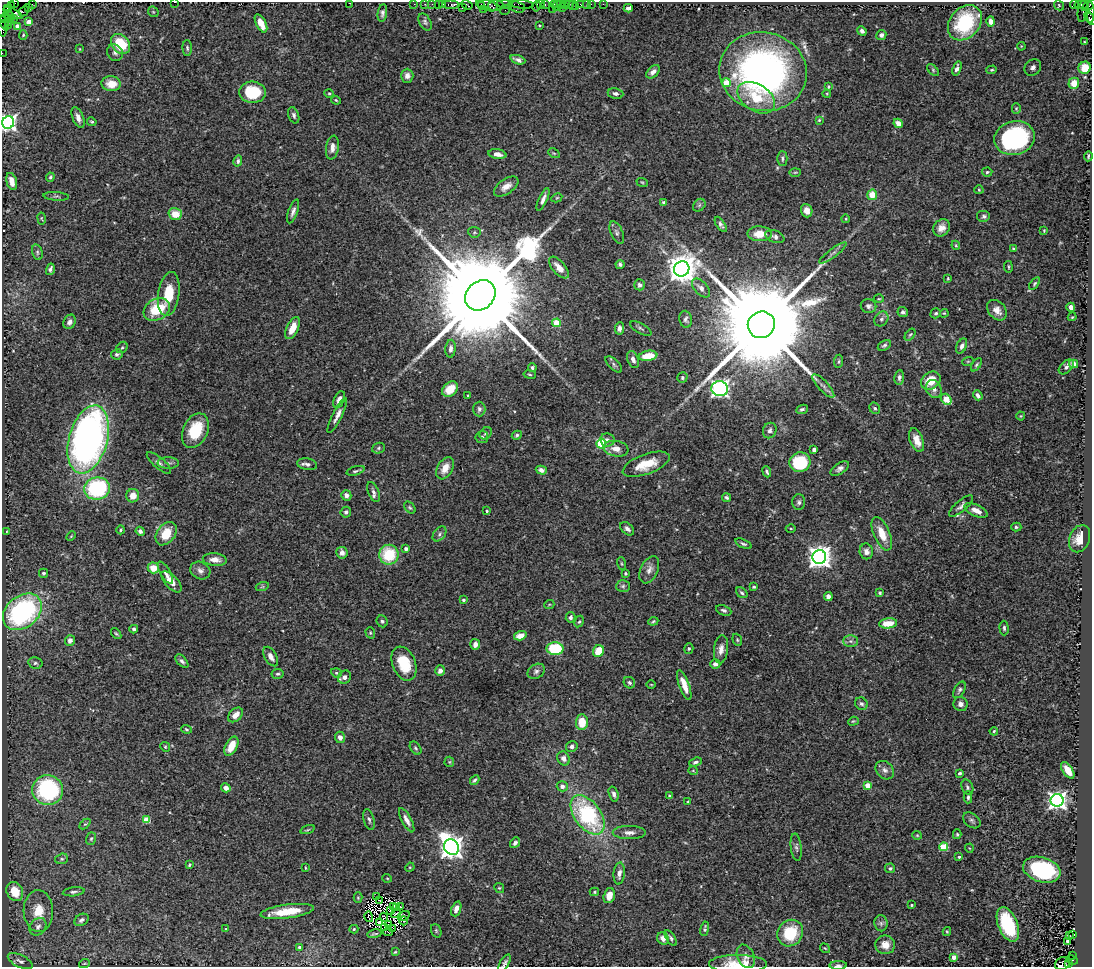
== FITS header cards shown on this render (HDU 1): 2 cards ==
NAXIS1  =                 1090
NAXIS2  =                  965

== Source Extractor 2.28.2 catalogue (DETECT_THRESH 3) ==
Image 1090 x 965 px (HDU 1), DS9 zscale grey, 1 PNG px = 1 image px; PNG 1094 x 969 px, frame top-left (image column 1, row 965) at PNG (2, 2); each listed source drawn as its Kron ellipse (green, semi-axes under 4 px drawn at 4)
Background 0.755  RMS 0.029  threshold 0.0858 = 3 sigma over >= 5 px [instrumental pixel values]
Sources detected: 417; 6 with non-positive FLUX_AUTO (blend fragments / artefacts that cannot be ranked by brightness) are neither listed nor drawn; the other 411 listed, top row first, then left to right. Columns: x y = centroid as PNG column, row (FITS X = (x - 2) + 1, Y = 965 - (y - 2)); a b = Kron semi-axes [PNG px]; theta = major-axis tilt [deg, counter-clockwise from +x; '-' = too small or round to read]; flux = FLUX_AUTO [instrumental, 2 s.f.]
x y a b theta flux
174 2 2 2 - 6.9
14 3 3 3 - 210
350 3 3 2 - 140
32 4 2 2 - 41
414 4 2 2 - 27
425 4 2 2 - 48
432 4 2 2 - 39
438 4 2 2 - 58
443 4 3 3 - 190
505 4 8 3 -6 360
521 4 12 3 -6 310
540 4 3 2 - 94
545 4 3 2 - 88
554 4 3 3 - 83
561 4 3 2 - 83
565 4 3 2 - 110
569 4 2 2 - 31
580 4 3 3 - 120
586 4 2 2 - 17
591 4 2 2 - 31
603 4 2 2 - 16
1074 4 4 4 - 210
451 5 8 3 0 230
467 5 6 3 -29 110
481 5 4 2 - 80
496 5 8 5 9 360
572 5 5 2 - 39
1059 5 5 4 - 2.2
1081 5 7 4 -3 190
1089 5 8 3 35 200
11 6 4 3 - 440
487 6 11 5 -15 280
537 6 5 3 - 140
557 6 5 3 - 150
576 6 2 2 - 18
28 7 2 2 - 40
517 7 8 5 -18 290
462 8 3 2 - 49
562 8 2 2 - 41
628 8 4 4 - 5.7
7 9 3 3 - 130
483 9 2 2 - 32
552 9 2 2 - 33
505 10 5 2 - 16
1083 10 12 5 77 150
24 11 5 3 - 57
153 12 6 4 -44 2.3
1090 12 10 4 -89 200
13 13 10 3 -27 100
382 13 9 4 81 5.8
9 16 6 3 -38 620
5 18 3 2 - 35
1090 18 7 4 -54 200
14 19 3 3 - 74
9 21 4 3 - 78
29 22 4 4 - 20
425 22 9 5 -61 4.7
991 22 5 4 - 9.9
4 23 8 3 -64 70
261 23 10 5 -63 23
965 23 19 15 49 140
8 25 3 2 - 420
539 25 4 3 - 1.7
18 26 4 4 - 22
3 28 8 3 -86 97
862 31 5 4 - 5.2
23 35 5 4 - 2.4
881 35 5 5 - 5.9
1084 42 3 2 - 1.6
120 44 11 8 -49 70
1021 46 4 3 - 1.7
187 48 8 4 -88 3.7
80 49 4 2 - 1.3
2 53 2 2 - 17
115 53 8 7 - 6.6
518 60 8 4 -21 6.5
1033 67 9 7 47 11
957 68 7 4 71 6.5
1085 68 6 6 - 13
933 70 7 4 -47 3
992 70 5 4 - 2.5
653 72 8 5 43 9
763 72 44 39 -13 770
407 76 7 6 - 10
726 83 4 4 - 50
1074 83 5 5 - 11
111 84 9 7 -6 27
828 87 3 2 - 2.3
252 92 13 10 -3 84
329 93 4 4 - 2.4
615 93 8 5 -8 5
827 94 4 3 - 1.6
756 98 21 13 -33 59
336 100 5 4 - 2.2
1016 108 5 4 - 2.6
294 115 8 5 -70 5.2
78 117 11 5 -69 11
819 120 4 4 - 2.2
92 122 5 4 - 2.5
8 123 6 6 - 740
898 123 5 4 - 13
1015 138 20 16 14 270
332 147 12 6 82 12
554 153 6 4 -29 2.4
497 154 9 5 -10 11
1088 156 5 2 - 2.7
782 158 7 5 -89 4.1
238 161 5 4 - 4.2
795 172 6 3 1 2.1
987 172 5 4 - 3.1
50 177 4 3 - 2.7
12 181 9 5 -74 14
642 182 6 3 -19 2.1
506 186 14 7 34 16
979 190 4 4 - 2
872 195 5 5 - 30
56 196 13 4 -4 4.6
557 198 6 4 28 2.2
543 199 12 4 65 9.1
664 202 4 3 - 3.3
699 205 7 5 46 3.9
293 211 12 4 70 7.1
807 211 7 5 -71 12
175 214 7 6 - 31
984 216 7 6 - 5
42 218 6 3 -81 1.8
846 219 4 3 - 1.6
721 224 8 4 -57 5.6
941 228 9 7 50 14
1044 231 3 3 - 1.6
474 232 6 5 - 3.2
617 232 12 6 -67 5.8
760 234 12 7 -1 26
775 237 10 6 -21 6.5
956 245 4 4 - 2.1
1013 249 4 3 - 2.4
37 252 8 5 -74 4
833 253 17 4 36 6.7
620 264 4 4 - 4.3
1008 267 6 3 -82 2.1
559 268 13 6 -49 20
50 269 6 4 73 6.3
682 269 8 7 - 3400
948 278 4 3 - 1.9
1035 283 7 4 53 3.1
640 285 5 5 - 5.3
701 288 11 6 -47 10
169 294 22 10 81 51
480 295 16 13 45 80000
879 299 5 3 - 1.8
868 306 8 7 - 6.5
1071 307 4 4 - 10
157 310 14 10 29 72
997 310 11 8 -49 15
903 312 5 5 - 5.1
936 313 5 4 - 3.7
944 313 4 4 - 2
1072 317 4 3 - 1.7
686 319 8 6 -80 5.8
881 319 8 6 51 5.5
69 322 7 6 - 7.3
556 323 4 4 - 58
761 325 14 13 - 78000
293 328 12 6 65 27
619 328 6 4 85 6.3
641 328 12 5 -30 4.4
910 335 7 4 53 3
884 345 7 4 31 3.9
962 346 8 5 65 7.8
122 347 6 5 - 3.1
451 349 9 5 86 8.1
117 354 6 5 - 4.4
648 356 9 5 9 32
633 359 9 5 -68 7.9
839 361 7 4 83 3.4
968 361 6 3 19 1.8
614 364 10 5 -45 4.4
1074 364 4 4 - 24
976 365 7 4 55 3.3
532 367 4 4 - 3.6
1066 367 9 5 43 7.9
530 374 6 3 -10 2.2
899 377 7 4 84 5.3
682 378 5 5 - 3.4
931 381 10 8 38 41
823 386 15 5 -48 9
450 389 9 6 41 32
720 389 8 7 - 920
934 389 9 7 -62 9.4
978 395 5 3 - 6.6
468 396 3 2 - 1.8
946 399 6 4 -52 40
339 400 9 5 65 11
875 408 6 5 - 3.6
479 409 7 6 - 5.5
802 409 6 4 23 4.7
337 416 19 4 63 12
1021 416 4 4 - 1.8
770 430 8 6 66 6.6
195 431 18 12 65 77
486 433 7 5 42 5
517 435 5 4 - 3.5
482 437 6 6 - 4.8
88 439 35 19 74 950
607 440 7 6 - 8.2
916 440 12 6 -68 22
601 444 5 4 - 140
378 448 6 5 - 3.3
616 449 12 7 -10 17
814 450 4 3 - 4.9
800 462 10 10 - 96
159 463 15 5 -41 7.4
168 463 11 5 0 6.2
307 464 10 6 -9 7
646 464 25 10 20 42
445 468 12 7 61 22
840 468 10 5 33 6.9
541 470 5 4 - 8.7
356 471 9 3 16 3.7
767 472 5 3 - 3.5
97 488 13 11 7 190
373 492 10 5 -68 6.9
346 495 5 5 - 9.6
133 496 7 6 - 22
726 497 4 3 - 3.6
799 502 8 6 -89 5.1
961 506 15 5 40 7.8
410 507 7 4 -48 3.1
976 510 12 5 -25 15
487 511 3 3 - 2.8
346 512 5 5 - 4.2
1016 527 5 4 - 3.2
627 529 8 5 -44 6.8
791 529 5 3 - 2
121 530 4 3 - 2.1
7 531 3 2 - 1.5
140 531 5 4 - 5.8
166 534 13 9 53 43
439 534 8 5 52 5.6
882 534 18 8 -66 33
71 536 5 3 - 1.8
1079 539 14 10 67 26
743 544 9 4 -24 3.8
406 549 4 3 - 8.4
866 551 8 6 -79 9.5
342 553 5 5 - 9
389 555 10 9 - 80
819 557 7 7 - 1700
215 560 12 6 -5 15
622 564 6 3 -71 2.1
153 568 6 5 - 28
200 570 10 8 -27 8.5
649 570 14 8 65 12
44 573 4 4 - 3.6
165 573 13 5 -60 9.1
625 573 3 3 - 2.6
171 582 13 6 -48 19
623 586 7 6 - 4.3
262 587 6 4 18 2.7
754 587 4 3 - 3.3
742 593 6 4 -39 3.8
880 593 3 3 - 3.1
828 596 4 4 - 9.6
464 600 3 3 - 3.8
549 605 5 3 - 1.6
724 610 8 5 -21 4.8
22 612 21 16 39 320
570 617 5 5 - 4.9
382 621 6 5 - 3.6
653 621 5 4 - 2.4
579 622 6 4 61 3.1
888 623 9 5 6 32
1004 628 7 4 -88 3.9
134 629 4 4 - 4
370 633 6 4 -70 2.8
116 634 6 3 -51 2.7
520 636 6 4 16 17
737 640 6 4 -70 2.7
70 641 5 5 - 9.1
850 641 7 6 - 6.2
475 644 5 5 - 7.1
555 649 8 6 0 110
689 649 5 4 - 2.9
721 649 14 7 83 14
598 651 6 5 - 34
271 657 11 6 -60 10
182 661 8 4 -47 4.9
35 663 7 5 -13 4.7
404 664 18 11 -68 61
715 664 5 4 - 7.5
440 670 5 5 - 10
536 671 9 7 34 6.6
336 673 5 4 - 2.7
278 674 6 5 - 3.7
345 677 7 6 - 8.3
629 683 6 5 - 4.3
651 684 5 3 - 1.8
684 685 15 5 -70 23
959 690 9 5 61 4.7
861 704 6 6 - 5.1
961 704 7 7 - 9
235 715 9 6 43 16
853 721 5 4 - 2.2
582 722 8 6 86 38
186 729 5 3 - 2.5
994 731 4 4 - 3
340 737 6 5 - 9.2
231 746 10 6 63 32
572 746 6 5 - 6.4
165 747 5 4 - 2.4
416 748 7 5 -53 3.6
563 758 7 6 - 8.8
449 762 5 5 - 2.4
695 762 6 4 19 4.3
885 770 10 8 -44 8.7
1068 770 9 5 -55 20
693 771 5 3 - 1.5
960 773 3 3 - 4
475 780 5 3 - 3.1
867 785 4 4 - 37
562 786 5 5 - 8.6
967 787 8 5 -65 4.5
226 788 5 4 - 11
48 790 15 15 - 230
614 794 8 4 -72 6.4
669 796 3 3 - 3.6
968 797 6 4 89 3.1
1057 800 6 6 - 920
688 802 4 3 - 1.8
588 815 23 13 -54 220
147 820 4 4 - 47
369 820 11 5 -74 5.2
407 820 13 5 -62 11
972 820 10 6 -37 5.6
85 824 6 4 42 2.4
308 830 7 3 19 2.5
629 832 16 6 -1 11
957 834 5 4 - 2.7
917 835 5 4 - 2.2
91 839 6 5 - 3.2
515 843 6 4 49 5.4
451 847 8 7 - 1800
796 847 14 5 -83 6.2
944 847 4 4 - 85
969 848 4 3 - 1.5
959 857 4 3 - 3.2
62 859 6 5 - 3.5
189 865 4 3 - 2.2
410 867 5 4 - 1.8
305 868 3 2 - 1.6
890 868 5 5 - 4.1
1042 870 19 12 -17 210
619 873 11 5 84 9.5
387 878 5 3 - 1.7
499 888 5 4 - 2.6
15 891 10 8 -62 38
74 892 11 4 7 5
594 892 5 3 - 2.4
609 896 8 5 74 21
377 897 3 2 - 1.3
358 898 5 4 - 2.2
380 901 3 2 - 2.4
911 905 3 3 - 2.3
394 906 3 2 - 1.6
401 907 3 2 - 1.8
397 908 3 3 - 1.1
456 909 8 4 70 12
390 910 2 2 - 1.3
38 911 21 14 -88 42
287 911 27 7 7 50
396 914 5 2 - 1.8
404 916 6 2 31 1.4
369 917 5 2 - 2.5
384 917 4 3 - 2.1
81 920 7 5 32 5
403 921 4 3 - 4.4
379 922 3 2 - 3.1
881 923 8 6 -88 5.8
1008 924 18 9 -68 140
388 925 2 2 - 0.71
38 927 9 7 49 9.3
384 928 2 2 - 2
392 928 4 2 - 0.89
226 929 3 3 - 1.8
354 929 4 4 - 2.7
705 929 7 4 79 4.1
436 931 7 5 -70 3.1
947 931 4 4 - 2.2
388 932 5 2 - 0.02
790 933 14 12 52 71
374 934 7 3 12 2.9
1073 935 4 2 - 1.6
1069 936 3 2 - 0.98
663 938 6 5 - 9.5
671 938 9 4 -58 4.1
1067 941 4 3 - 3.1
885 945 10 9 - 18
299 947 4 3 - 4.9
825 948 5 3 - 1.5
395 952 3 3 - 1.9
1072 955 3 3 - 180
746 956 12 8 -65 9.6
954 957 4 3 - 22
1072 960 6 3 -24 570
20 961 13 6 -26 9.1
504 963 10 4 59 5.1
1062 963 8 6 30 180
1068 963 3 3 - 350
84 964 5 3 - 1.8
738 964 29 9 0 35
838 965 8 4 2 4.3
At the frame edge (FLAGS 8, measured only in part): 12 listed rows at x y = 174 2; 14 3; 350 3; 1089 5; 1090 12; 1090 18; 3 28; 2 53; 8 123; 504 963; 738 964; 838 965
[6 non-positive-flux detections neither listed nor drawn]